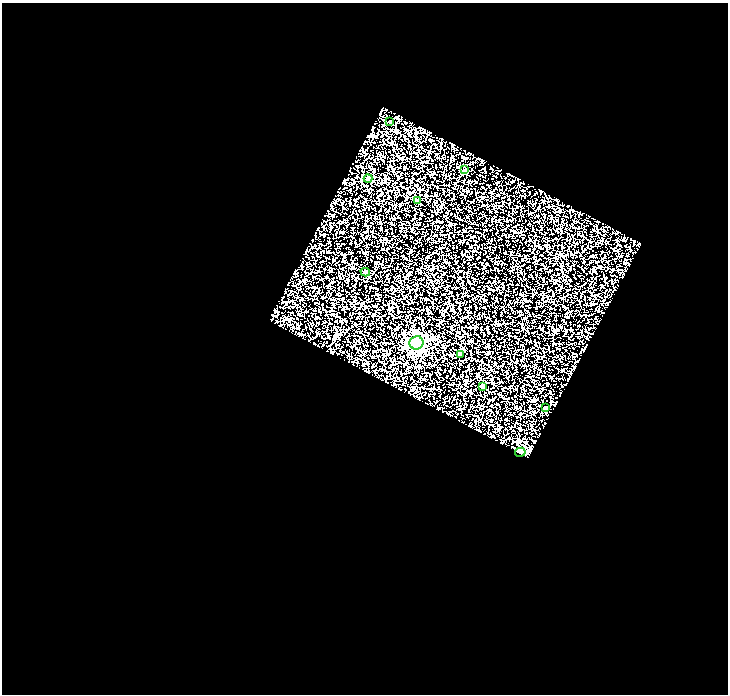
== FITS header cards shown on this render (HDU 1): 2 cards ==
NAXIS1  =                  726
NAXIS2  =                  692

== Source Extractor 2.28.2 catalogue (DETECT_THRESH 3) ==
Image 726 x 692 px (HDU 1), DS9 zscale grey, 1 PNG px = 1 image px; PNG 730 x 696 px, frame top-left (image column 1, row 692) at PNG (2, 3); each listed source drawn as its Kron ellipse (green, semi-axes under 4 px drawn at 4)
Background 0.144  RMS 0.37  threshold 1.11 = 3 sigma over >= 5 px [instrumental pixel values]
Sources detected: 10; all 10 listed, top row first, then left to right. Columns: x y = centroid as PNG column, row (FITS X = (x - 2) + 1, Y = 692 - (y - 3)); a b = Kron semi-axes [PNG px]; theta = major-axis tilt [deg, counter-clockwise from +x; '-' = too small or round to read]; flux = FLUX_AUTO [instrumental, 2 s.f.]
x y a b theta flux
390 122 3 3 - 28
465 170 3 3 - 24
368 179 4 4 - 230
418 200 4 4 - 63
365 272 5 4 - 40
416 343 7 6 - 6400
461 354 4 3 - 42
482 387 4 3 - 86
545 408 4 2 - 30
520 452 5 4 - 3900